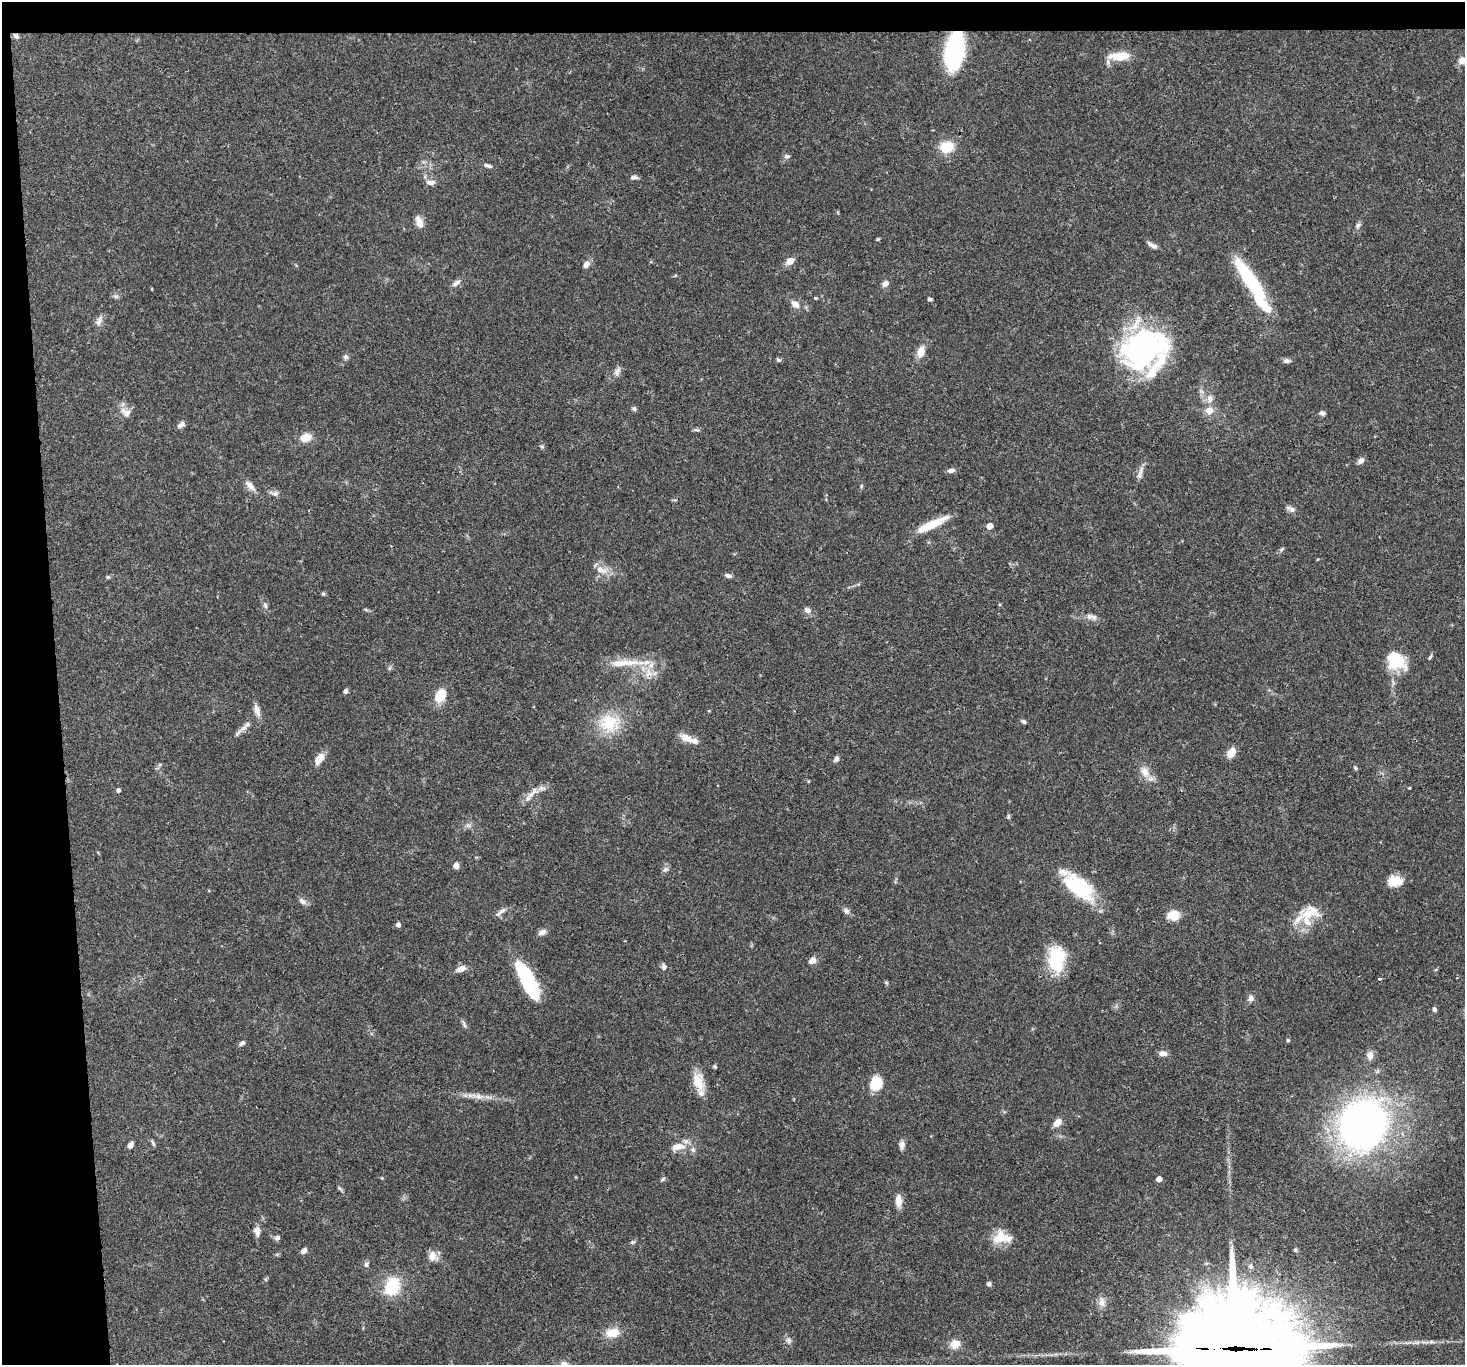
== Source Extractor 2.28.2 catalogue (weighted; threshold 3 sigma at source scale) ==
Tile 1 of 3 x 3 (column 1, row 1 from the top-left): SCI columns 1-1463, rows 2875-4237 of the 4388 x 4360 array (HDU 1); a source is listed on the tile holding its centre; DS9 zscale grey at full resolution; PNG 1467 x 1367 px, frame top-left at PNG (2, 2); no overlay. Shown black and unused: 6% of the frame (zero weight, under 3 of 4 exposures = <1% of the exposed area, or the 3 px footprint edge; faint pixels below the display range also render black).
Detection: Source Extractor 2.28.2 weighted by HDU 2 'WHT'; one run over the whole footprint, this tile lists its part. Background 0.0563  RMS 0.0035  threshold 0.016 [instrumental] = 3 sigma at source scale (4.5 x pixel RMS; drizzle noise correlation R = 1.50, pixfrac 1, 0.05/0.05 arcsec/px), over >= 5 px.
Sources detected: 145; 3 inside a brighter object's white glare — not listed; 7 inside a brighter listed object's ellipse — not listed separately; the other 135 listed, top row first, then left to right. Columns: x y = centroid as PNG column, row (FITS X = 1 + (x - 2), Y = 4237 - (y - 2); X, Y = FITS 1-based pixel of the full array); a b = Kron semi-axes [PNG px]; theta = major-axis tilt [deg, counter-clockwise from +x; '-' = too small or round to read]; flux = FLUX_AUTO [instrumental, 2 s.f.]
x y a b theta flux
16 36 8 6 -45 1.1
954 51 23 12 81 70
1119 56 26 10 4 6.6
1462 60 11 9 17 2.5
947 147 14 11 7 8.1
787 156 8 6 9 0.87
488 166 10 5 -17 1.1
633 177 9 5 2 1.1
430 182 11 6 -5 1.7
419 222 16 8 -72 2.6
1358 225 8 6 60 0.91
878 239 5 3 - 0.43
1152 245 14 5 -30 1.4
790 261 7 6 - 3.7
586 264 9 7 67 1.7
1250 279 66 13 -56 25
456 283 13 6 35 1.5
885 283 7 6 - 1.6
116 296 7 5 -7 0.79
816 298 4 3 - 0.37
930 299 5 4 - 0.67
795 304 12 8 -39 2.5
99 321 16 6 69 1.7
1145 349 45 40 21 83
921 352 12 8 68 3.7
345 357 8 6 19 0.83
778 360 7 5 -21 0.55
1286 361 9 6 -4 1
617 371 13 6 59 1.6
1210 398 12 7 -81 2
634 409 7 5 -67 0.65
1210 410 10 9 - 3.1
126 412 16 11 -28 2.8
1322 413 7 5 -7 1
181 424 10 6 33 1.3
696 430 9 3 -5 0.6
306 437 12 10 18 3.8
542 446 6 5 - 0.58
1361 460 8 6 37 1.6
951 470 9 6 12 1.3
1139 474 12 6 68 1.6
250 486 14 7 -47 2.6
861 486 6 3 72 0.42
275 493 9 7 3 1.3
1292 510 10 7 -30 1.3
932 524 40 8 25 8.3
989 526 5 4 - 4.6
1282 549 8 4 45 0.64
601 570 15 9 -27 3.4
728 576 8 5 -17 1.1
108 577 5 5 - 0.45
323 594 5 5 - 0.49
265 606 8 5 -64 0.9
366 610 6 4 -20 0.44
807 610 8 7 - 1.4
1091 617 16 7 -12 1.9
1430 657 7 3 54 0.49
1396 662 20 15 0 12
630 663 26 9 7 6.3
648 674 19 8 87 3.9
345 691 6 4 67 0.9
440 695 14 9 61 7.8
257 710 17 7 -72 2.2
1024 722 6 5 - 0.68
609 723 27 24 13 13
245 726 23 6 44 2.5
686 738 18 9 -27 3.7
1232 753 10 7 67 4.2
319 759 15 8 55 3.3
836 759 9 6 44 0.99
160 764 6 4 19 0.51
1355 768 5 4 - 0.53
1144 772 14 11 -58 3.6
809 781 4 3 - 0.28
1409 788 3 2 - 0.33
118 790 4 4 - 1
531 794 14 7 43 2.5
1008 817 8 4 -90 0.52
468 825 7 4 0 0.84
456 866 5 5 - 2.2
665 869 8 4 19 0.69
1392 880 16 13 -79 4.1
1079 887 38 19 -37 23
302 901 11 6 -50 1.4
846 911 9 7 -50 1.1
501 912 18 4 39 1.4
1308 913 31 19 76 9.4
1173 915 14 11 5 4.6
398 925 5 4 - 1.4
542 932 12 7 26 1.5
1057 959 25 15 -89 20
812 960 9 7 33 2
664 967 8 7 - 1
461 969 11 6 20 2.5
1379 979 4 3 - 0.63
527 980 43 13 -64 23
1251 998 9 7 71 1.3
1434 1009 4 4 - 1.1
464 1024 12 4 -65 0.84
1288 1040 4 4 - 0.57
242 1043 8 5 36 0.93
1163 1053 9 6 -3 2.1
1370 1055 11 8 -87 2
715 1066 4 4 - 0.55
698 1081 24 13 -75 5.9
876 1083 14 12 81 9.6
478 1096 19 8 -14 3.1
1057 1122 10 6 49 3.2
1363 1125 36 31 58 200
153 1143 9 3 -61 0.62
130 1145 8 5 57 1.3
902 1145 11 6 84 1.5
678 1147 18 9 11 4.3
693 1150 8 6 -59 1.1
382 1178 4 3 - 0.3
663 1179 6 5 - 0.57
1159 1179 4 4 - 2.5
339 1188 7 4 -37 0.54
899 1201 15 8 -88 2.8
257 1231 12 7 -84 2.3
1002 1237 23 14 -6 7.1
277 1238 6 6 - 1
632 1242 6 5 - 0.58
1295 1250 5 4 - 0.5
304 1251 7 6 - 1.2
433 1256 13 11 -60 2.6
366 1264 7 6 - 0.85
989 1284 4 4 - 1.3
392 1286 18 14 72 14
1102 1302 13 9 -83 2.2
613 1332 17 11 10 5.5
788 1340 8 7 - 1.1
955 1344 13 12 - 3.3
1234 1348 47 38 -8 5800
564 1364 9 8 - 2.7
Overlapping masked pixels (flux is a lower limit): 4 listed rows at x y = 16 36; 954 51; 648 674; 1234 1348
Isophote crosses this tile's border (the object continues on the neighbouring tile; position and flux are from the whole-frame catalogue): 3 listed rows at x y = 1462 60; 1234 1348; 564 1364